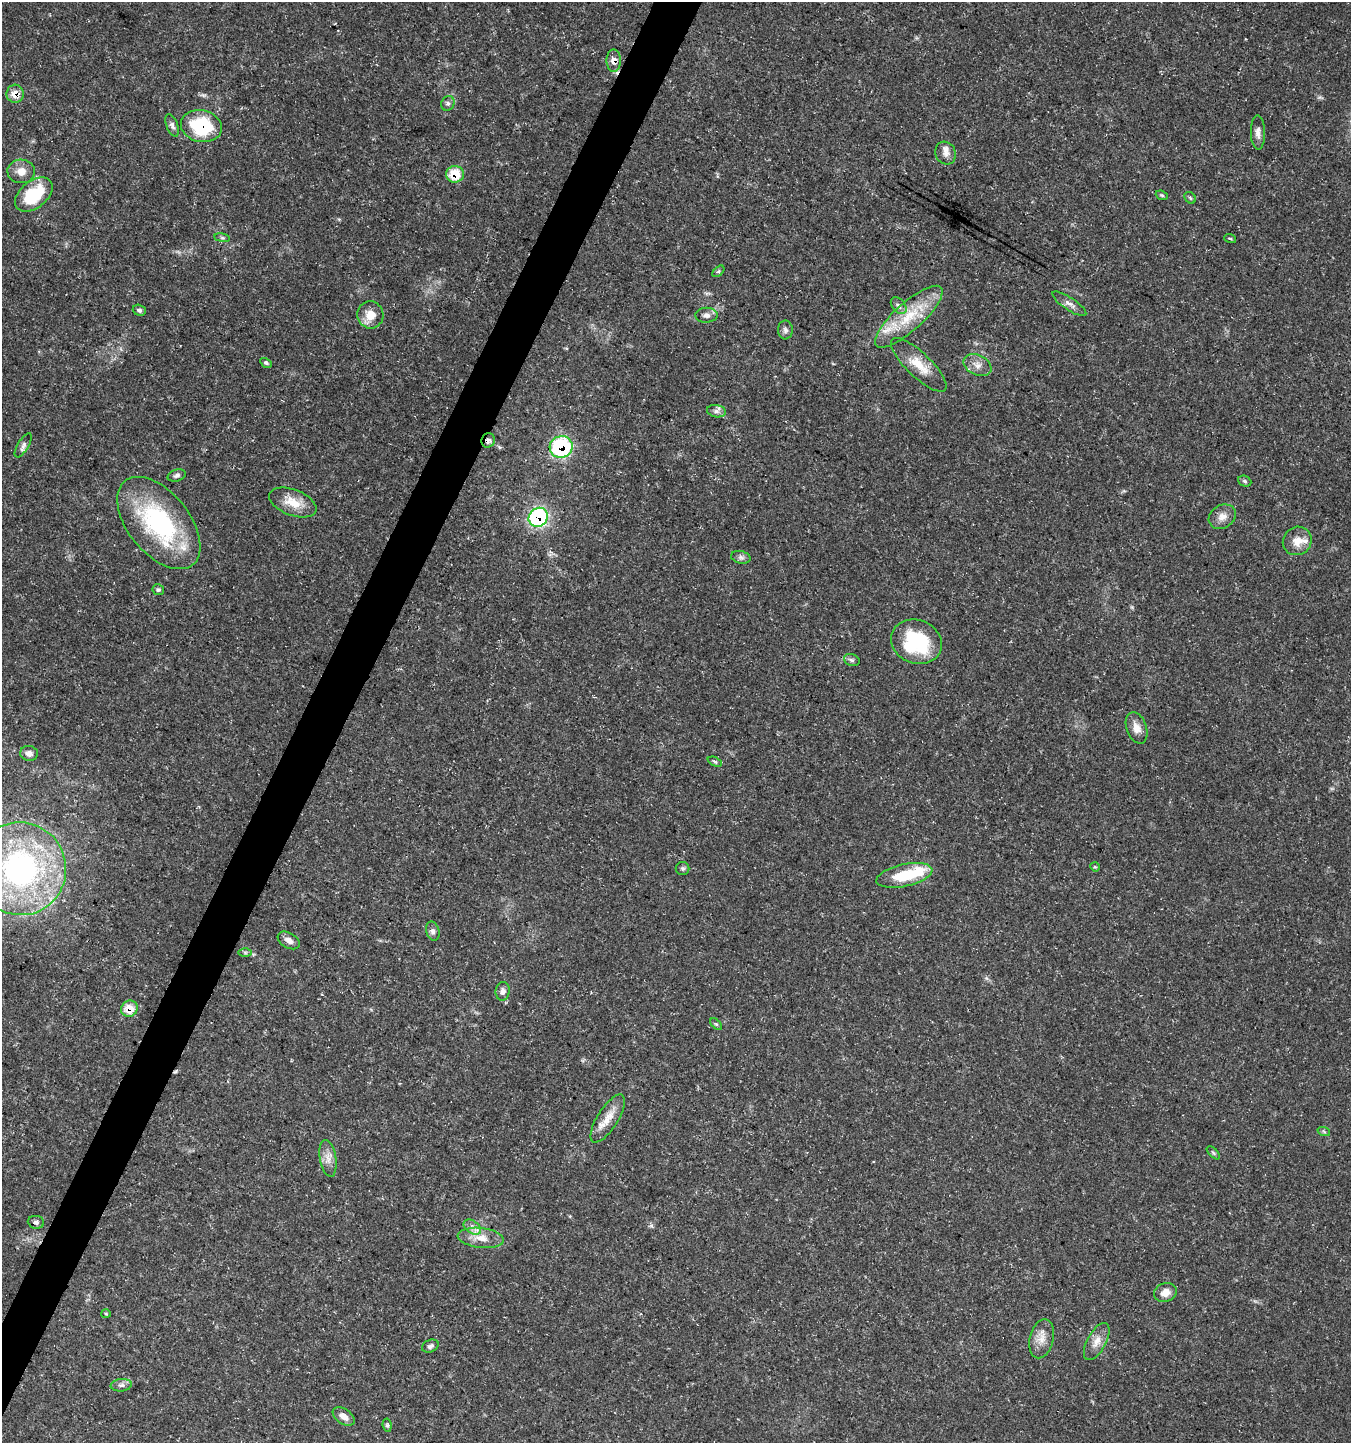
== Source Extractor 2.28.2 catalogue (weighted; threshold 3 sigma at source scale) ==
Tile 7 of 4 x 4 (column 3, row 2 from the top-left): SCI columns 2966-4314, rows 2882-4322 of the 5865 x 5771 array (HDU 1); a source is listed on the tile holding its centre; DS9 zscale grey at full resolution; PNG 1353 x 1445 px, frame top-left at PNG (2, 2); each listed source drawn as its Kron ellipse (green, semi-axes under 4 px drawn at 4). Shown black and unused: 3% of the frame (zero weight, under 3 of 5 exposures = <1% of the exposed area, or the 3 px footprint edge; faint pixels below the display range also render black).
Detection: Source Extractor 2.28.2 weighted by HDU 2 'WHT'; one run over the whole footprint, this tile lists its part. Background 0.0388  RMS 0.0025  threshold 0.0112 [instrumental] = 3 sigma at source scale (4.5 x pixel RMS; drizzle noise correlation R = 1.50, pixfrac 1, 0.0396/0.0396 arcsec/px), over >= 5 px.
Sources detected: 74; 1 inside a brighter object's white glare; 1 cosmic-ray / hot-pixel residue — neither listed nor drawn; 4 inside a brighter listed object's ellipse — not listed separately; the other 68 listed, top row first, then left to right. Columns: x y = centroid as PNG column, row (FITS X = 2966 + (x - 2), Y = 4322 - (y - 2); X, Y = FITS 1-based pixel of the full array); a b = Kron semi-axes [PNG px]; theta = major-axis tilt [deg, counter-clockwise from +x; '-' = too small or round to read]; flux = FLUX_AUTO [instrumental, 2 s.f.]
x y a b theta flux
614 61 11 7 -90 1.6
15 94 9 8 - 2.8
448 103 7 6 - 0.69
172 125 12 6 -68 0.84
201 126 20 16 -12 16
1258 132 17 7 -89 1.5
946 153 11 10 - 1.5
21 171 14 12 -3 2.4
455 174 9 8 - 6.2
34 195 22 13 39 12
1162 195 6 4 -21 0.38
1190 198 6 5 - 0.37
222 238 8 4 -8 0.45
1230 238 6 3 -20 0.29
718 271 7 4 44 0.43
1069 304 20 6 -34 1.4
899 306 9 6 -50 1
139 310 7 5 -20 0.57
370 315 13 13 - 3.5
706 315 11 7 2 1.2
909 317 43 14 42 10
785 330 9 7 -88 0.77
266 363 6 4 -29 0.43
919 365 36 12 -44 5.2
977 365 14 10 -26 2.1
716 411 9 6 -9 0.93
488 440 7 6 - 0.88
23 445 13 5 59 0.9
561 447 11 11 - 27
177 475 9 5 17 0.73
1245 481 7 5 -23 0.48
293 503 25 13 -21 4.7
538 517 10 9 - 39
1222 517 14 11 30 2.1
159 523 54 30 -51 35
1297 541 15 14 - 3.1
741 557 10 6 -11 0.79
158 590 6 5 - 0.46
917 642 26 21 -21 19
852 660 8 5 -19 0.66
1137 728 16 10 -70 2.3
29 753 9 7 -8 1.2
715 762 7 4 -23 0.42
1095 867 5 4 - 0.27
683 868 7 6 - 0.52
20 869 46 45 - 66
904 875 29 11 12 9.6
433 931 10 6 -74 0.93
289 940 12 7 -31 1.5
245 952 6 4 -1 0.45
503 991 9 7 83 1
129 1009 8 8 - 4.4
716 1024 7 4 -43 0.38
608 1119 27 10 58 3.9
1324 1132 6 4 -20 0.37
1213 1153 8 3 -45 0.38
328 1158 18 8 -81 2.1
36 1222 8 6 -7 0.72
472 1227 10 6 -36 1.3
481 1238 23 10 -6 3.7
1165 1292 12 9 20 2.2
106 1314 5 3 - 0.23
1042 1339 20 12 76 2.9
1097 1342 20 9 61 2.6
430 1346 8 6 22 0.69
121 1385 10 6 7 0.97
344 1416 12 7 -35 1.9
387 1425 6 4 -82 0.4
Overlapping masked pixels (flux is a lower limit): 8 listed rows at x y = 614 61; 15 94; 201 126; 455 174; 488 440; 561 447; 538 517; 129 1009
Isophote crosses this tile's border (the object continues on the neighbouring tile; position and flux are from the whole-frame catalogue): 1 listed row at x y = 20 869